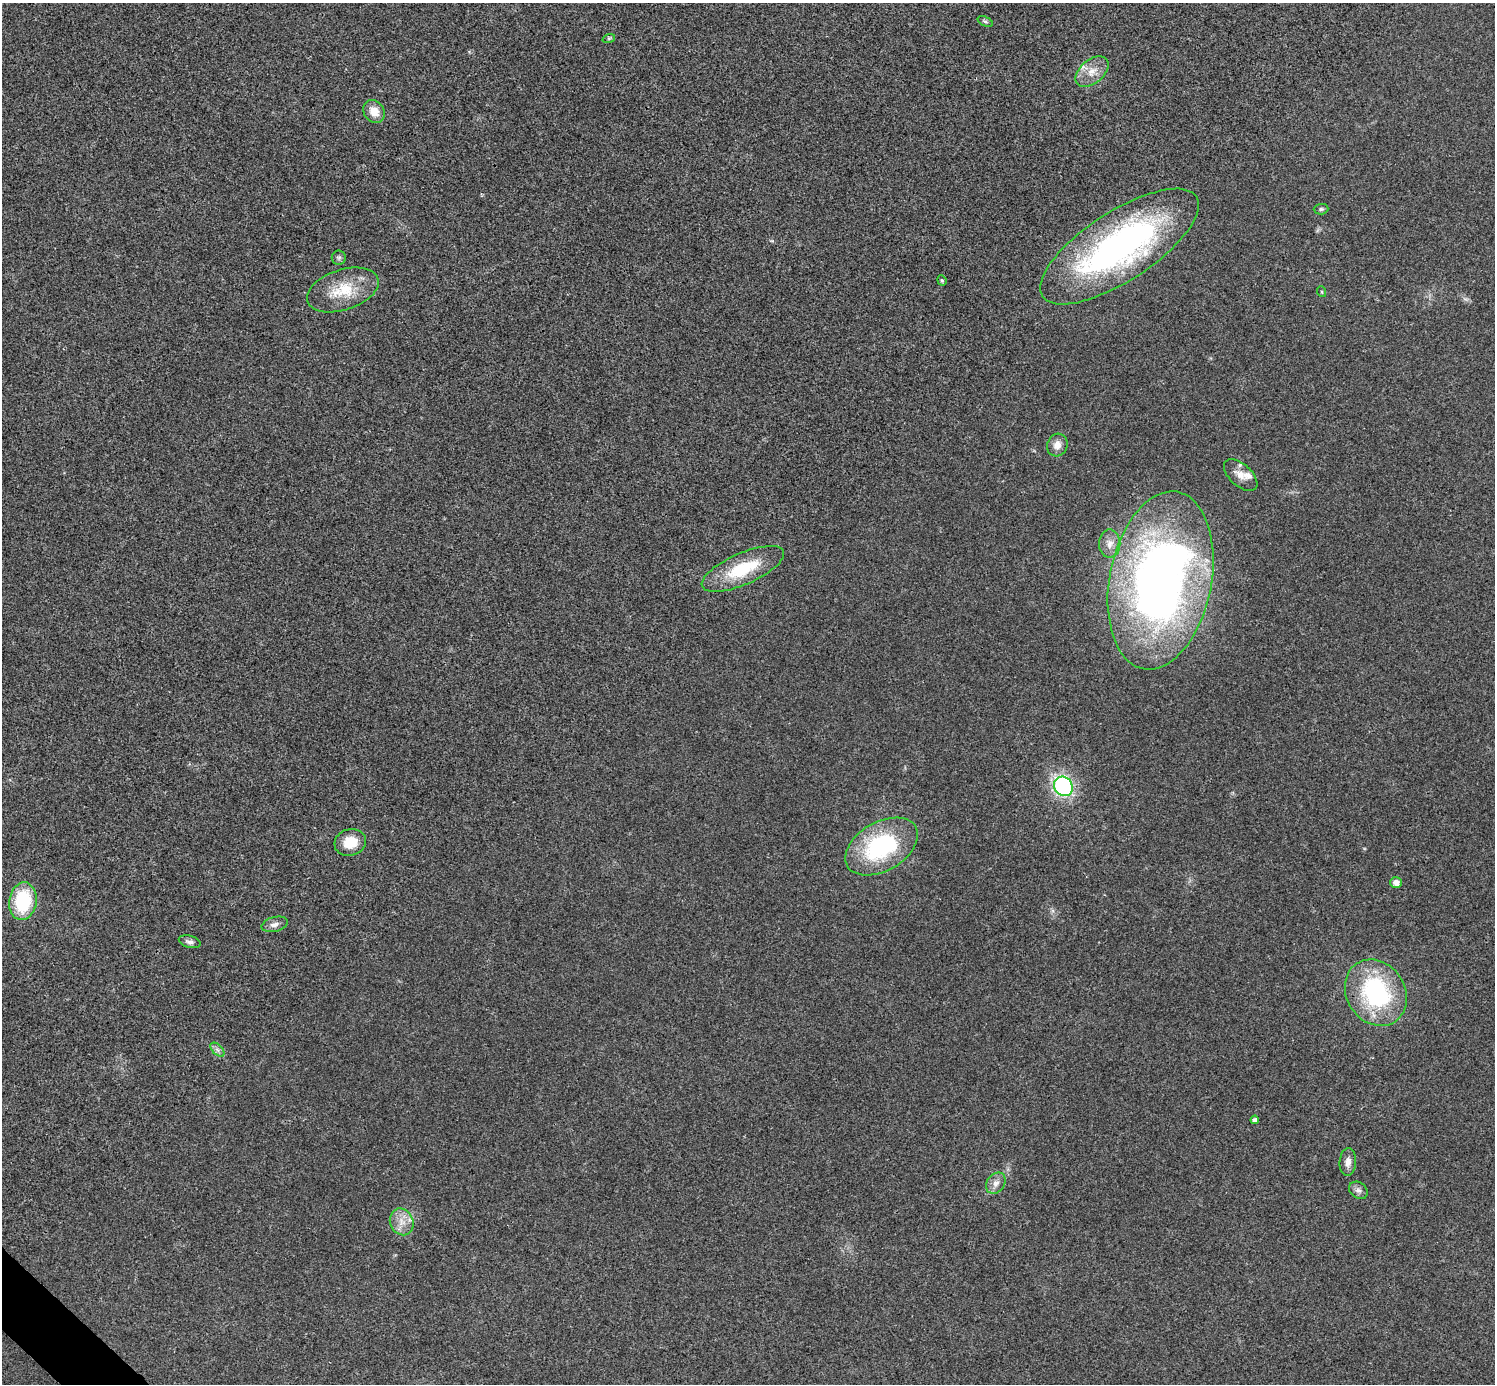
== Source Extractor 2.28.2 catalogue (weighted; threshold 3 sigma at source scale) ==
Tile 7 of 4 x 4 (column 3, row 2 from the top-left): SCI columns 2992-4484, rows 2922-4303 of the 5985 x 5985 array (HDU 1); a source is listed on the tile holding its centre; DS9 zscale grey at full resolution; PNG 1497 x 1386 px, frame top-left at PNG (2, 3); each listed source drawn as its Kron ellipse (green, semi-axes under 4 px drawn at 4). Shown black and unused: <1% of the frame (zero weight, under 3 of 4 exposures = <1% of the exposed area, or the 3 px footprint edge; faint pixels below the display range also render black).
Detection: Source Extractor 2.28.2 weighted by HDU 2 'WHT'; one run over the whole footprint, this tile lists its part. Background 0.0219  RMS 0.0054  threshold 0.0245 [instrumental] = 3 sigma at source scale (4.5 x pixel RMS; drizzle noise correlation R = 1.50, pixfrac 1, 0.05/0.05 arcsec/px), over >= 5 px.
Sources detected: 31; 2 inside a brighter listed object's ellipse — not listed separately; the other 29 listed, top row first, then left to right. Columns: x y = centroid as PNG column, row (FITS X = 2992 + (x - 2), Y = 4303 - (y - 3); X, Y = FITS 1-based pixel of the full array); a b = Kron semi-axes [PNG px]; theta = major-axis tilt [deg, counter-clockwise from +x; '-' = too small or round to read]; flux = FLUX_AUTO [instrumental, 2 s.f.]
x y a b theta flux
985 21 8 4 -24 1
609 38 6 4 19 0.8
1092 72 19 12 41 7.4
374 111 12 10 -57 6.5
1321 209 7 5 1 1.1
1119 246 92 34 33 180
339 258 7 7 - 1.3
942 280 5 4 - 0.64
343 290 37 20 18 20
1322 292 5 3 - 0.53
1057 445 11 10 - 4.2
1241 475 20 11 -42 5.4
1110 544 14 10 -90 4.8
743 569 44 15 23 28
1160 580 90 51 79 380
1063 786 10 9 - 90
350 842 16 13 17 12
881 846 39 24 30 63
1396 883 6 5 - 3
23 901 19 13 81 35
275 924 13 7 14 2.9
190 942 11 6 -14 1.9
1376 993 35 29 -56 67
217 1050 8 5 -45 1.8
1255 1120 4 4 - 1.5
1348 1162 14 8 86 3.6
996 1183 11 8 54 3.5
1358 1190 10 7 -40 2.3
402 1222 14 11 -67 6.4